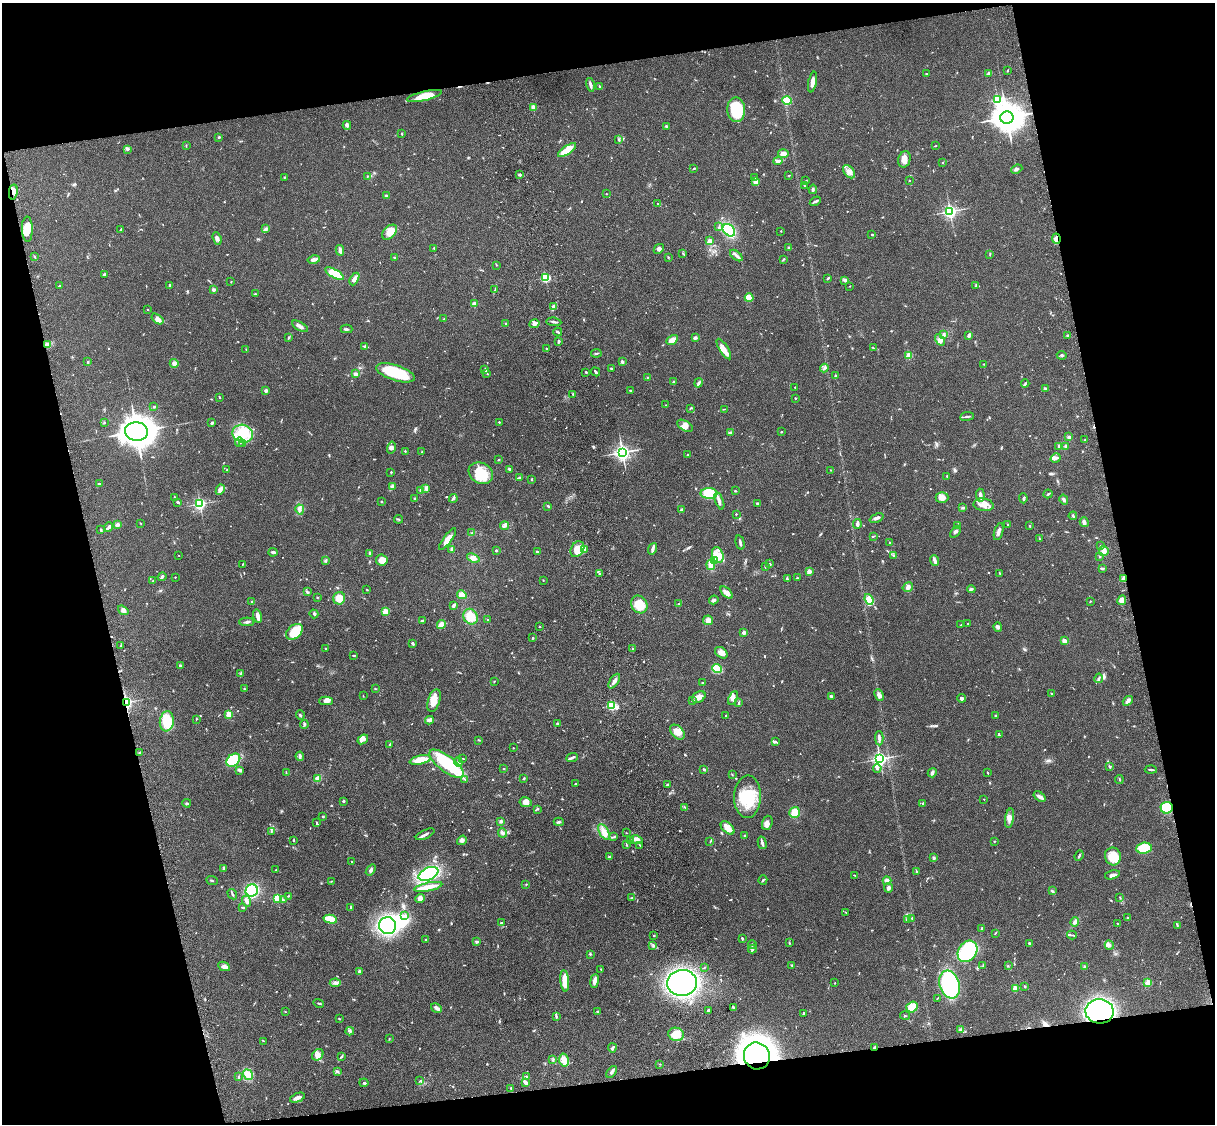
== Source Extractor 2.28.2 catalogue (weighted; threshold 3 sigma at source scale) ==
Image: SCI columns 122-4970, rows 278-4765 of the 5089 x 4929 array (HDU 1 of 3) = the unmasked area's bounding box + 8 px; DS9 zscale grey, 4 x 4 block average (1 PNG px = mean of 4 x 4 image px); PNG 1217 x 1126 px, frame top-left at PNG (2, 3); each listed source drawn as its Kron ellipse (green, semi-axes under 4 px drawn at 4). Shown black and unused: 25% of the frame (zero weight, under 3 of 4 exposures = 6% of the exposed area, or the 3 px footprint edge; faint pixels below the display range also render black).
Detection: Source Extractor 2.28.2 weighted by HDU 2 'WHT'. Background 0.0748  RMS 0.0058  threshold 0.0262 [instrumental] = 3 sigma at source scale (4.5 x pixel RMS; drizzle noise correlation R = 1.50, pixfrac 1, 0.05/0.05 arcsec/px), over >= 5 px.
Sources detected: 817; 7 inside a brighter object's white glare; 8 cosmic-ray / hot-pixel residue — neither listed nor drawn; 17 coinciding with a brighter row at this scale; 40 inside a brighter listed object's ellipse — not listed separately; of the other 745, all 500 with FLUX_AUTO >= 1.72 (the completeness limit of this list) listed and drawn (245 fainter detections not listed), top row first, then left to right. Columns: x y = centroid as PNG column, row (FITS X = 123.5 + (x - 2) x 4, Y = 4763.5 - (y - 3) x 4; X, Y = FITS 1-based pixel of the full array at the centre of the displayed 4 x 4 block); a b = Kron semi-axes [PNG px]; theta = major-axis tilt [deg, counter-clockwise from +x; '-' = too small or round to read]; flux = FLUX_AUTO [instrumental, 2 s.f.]
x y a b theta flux
1007 71 2 2 - 4.1
989 73 4 2 - 3.8
926 74 2 2 - 2.2
813 82 10 3 78 18
590 85 7 2 -76 10
600 87 3 2 - 4.8
424 96 18 4 14 71
787 100 5 4 - 51
998 100 2 2 - 370
533 107 2 2 - 95
736 110 12 9 -88 170
1007 117 7 6 - 5200
347 125 4 3 - 7.3
666 127 4 2 - 3.8
402 134 2 2 - 1.9
219 137 3 2 - 3.7
619 140 3 2 - 2.6
186 146 2 2 - 2.3
935 146 3 2 - 2.3
127 149 4 2 - 4.4
567 150 10 4 33 52
783 154 5 4 - 20
904 159 8 6 75 24
778 161 4 3 - 15
943 162 2 2 - 4.2
693 169 3 2 - 2.5
1017 169 6 3 23 7
849 172 7 4 -52 20
520 175 3 3 - 4.8
789 175 2 2 - 2.5
367 176 2 2 - 2
284 177 2 2 - 2.7
755 177 2 2 - 2.1
909 180 2 2 - 4.1
755 181 3 3 - 16
806 181 3 2 - 3.3
804 186 2 2 - 2
813 189 4 3 - 5.9
13 192 7 3 81 15
606 194 2 2 - 1.8
386 196 2 2 - 21
815 201 6 2 32 5.9
658 204 3 2 - 2.7
950 211 3 3 - 640
718 227 4 2 - 2.9
27 229 12 5 -89 46
121 229 3 2 - 2.2
265 229 3 3 - 7.1
729 230 7 5 -45 150
781 231 2 2 - 1.9
390 232 9 5 47 32
872 234 2 2 - 8.7
217 238 6 2 -68 11
1056 239 5 3 - 15
709 241 2 2 - 71
434 248 2 2 - 7.1
789 248 4 2 - 6.1
659 249 5 3 - 9.1
340 250 5 2 - 17
683 253 2 2 - 2.1
990 254 3 2 - 2.9
736 255 7 3 -40 11
34 257 3 2 - 3.1
395 257 4 2 - 4.5
668 257 2 2 - 2.5
783 259 3 2 - 2.9
314 260 6 3 12 9.4
496 265 2 2 - 1.7
334 273 10 4 -30 120
104 274 4 2 - 3.6
545 278 2 2 - 380
828 278 3 2 - 4.7
354 279 7 3 62 24
845 280 2 2 - 3.6
231 282 2 2 - 1.8
170 285 3 3 - 8
59 286 3 2 - 2.6
850 286 2 2 - 2.1
976 286 2 2 - 2.2
214 290 2 2 - 36
495 290 3 2 - 3.8
255 294 3 2 - 2.7
749 298 4 4 - 53
474 304 2 2 - 69
553 306 4 4 - 7.9
148 309 2 2 - 1.9
157 319 7 4 -36 21
443 319 3 2 - 2.1
554 322 7 2 -8 7.2
506 324 2 2 - 5
535 324 5 3 - 13
300 326 9 3 -29 13
347 329 6 2 -1 4.8
558 332 4 2 - 4.9
944 335 3 3 - 5.3
969 335 2 2 - 15
1068 336 3 2 - 4.3
289 337 3 2 - 2.4
695 338 3 3 - 5
672 340 6 3 30 41
940 340 6 3 -57 11
559 341 3 2 - 3.9
47 345 3 3 - 16
365 346 3 2 - 6.4
873 348 2 2 - 2.1
246 349 4 2 - 2.4
546 349 2 2 - 2.6
724 349 12 3 -57 27
596 353 5 2 - 4.2
909 355 2 2 - 140
1062 355 5 2 - 5.4
88 362 4 2 - 2.6
622 362 2 2 - 8.2
174 363 4 4 - 13
984 364 3 2 - 2.4
824 368 4 2 - 5.2
611 369 3 2 - 6.2
485 370 3 2 - 5.4
586 372 3 2 - 2.7
595 372 5 2 - 5
396 373 20 7 -18 150
486 373 2 2 - 2.4
356 374 3 3 - 17
836 376 2 2 - 13
647 377 3 2 - 2.1
674 381 2 2 - 1.9
698 383 5 3 - 5.7
1025 383 4 2 - 3.9
795 387 2 2 - 3.8
1045 388 4 2 - 3.8
630 390 3 2 - 3
266 391 3 2 - 10
573 394 3 2 - 2.9
219 397 3 2 - 2.1
795 398 2 2 - 2.3
666 405 2 2 - 1.7
154 407 2 2 - 2.6
691 408 4 2 - 3.4
724 409 3 2 - 2.7
967 416 7 2 7 6.9
104 422 3 2 - 2.1
499 422 2 2 - 7.5
212 423 3 2 - 4.9
685 426 8 5 -30 18
136 432 11 9 -4 4400
731 432 2 2 - 2.2
781 432 2 2 - 2.2
243 434 10 9 - 74
1069 437 2 2 - 9.6
1085 439 2 2 - 2.2
239 442 5 3 - 8.2
243 443 3 2 - 3.2
1059 446 3 2 - 9.9
1065 446 3 2 - 4.8
391 447 6 4 76 11
405 451 3 2 - 1.9
422 452 2 2 - 2.6
622 452 3 3 - 1200
688 455 3 2 - 2.8
1056 458 5 4 - 11
499 460 2 2 - 3.8
510 469 3 2 - 6.3
227 470 3 2 - 2
831 470 2 2 - 1.8
391 472 2 2 - 3.2
481 473 13 10 -30 96
947 476 2 2 - 2.3
520 477 4 2 - 4.1
531 480 2 2 - 3.6
99 483 2 2 - 2.5
393 486 3 2 - 18
426 488 3 2 - 11
220 490 5 3 - 18
421 490 4 3 - 4.8
735 491 3 2 - 3.3
709 493 8 5 -1 110
1048 494 4 2 - 3.9
980 495 6 2 -83 16
174 497 2 2 - 1.7
942 497 6 5 - 24
415 498 2 2 - 9.1
453 498 4 2 - 6
1023 498 5 2 - 4.8
1064 499 5 3 - 8.3
381 501 2 2 - 2.8
719 501 9 3 -70 13
178 502 2 2 - 6.9
200 504 2 2 - 630
757 504 2 2 - 6.2
984 505 10 6 -9 28
548 506 3 2 - 4
962 508 2 2 - 1.8
300 509 5 3 - 8.6
682 510 4 3 - 9.8
736 514 2 2 - 4.6
1073 516 4 2 - 5.2
877 518 7 3 23 9.7
399 519 4 2 - 2.9
1084 522 5 3 - 12
141 523 2 2 - 2.1
857 524 5 2 - 12
117 525 4 3 - 9.1
1008 525 3 2 - 3.4
504 526 4 4 - 8.8
958 526 3 2 - 2.8
1030 526 3 2 - 2.6
109 527 5 3 - 5.9
101 530 2 2 - 6.6
955 532 7 3 56 9.2
999 532 9 3 73 12
472 533 3 2 - 2.4
873 536 4 2 - 2.6
1039 538 2 2 - 2.5
448 539 13 4 53 26
740 543 7 2 -76 6.9
890 543 2 2 - 2
1101 546 2 2 - 5.1
452 549 3 2 - 11
577 549 8 6 57 75
653 549 6 3 71 9
496 550 2 2 - 13
584 550 2 2 - 3.2
1104 551 5 4 - 18
273 552 4 2 - 7.6
537 552 4 2 - 2.7
370 553 3 2 - 5.3
179 555 2 2 - 1.9
718 555 8 5 -73 30
894 556 3 2 - 3.1
1100 556 2 2 - 3.8
473 558 6 4 -20 16
382 560 6 5 - 28
325 561 3 3 - 4.8
715 561 3 2 - 3.5
935 561 5 2 - 21
242 564 2 2 - 1.9
769 564 3 2 - 2.5
711 565 5 3 - 40
765 567 3 2 - 2.8
1102 568 3 3 - 4
809 571 2 2 - 78
999 573 3 2 - 1.9
600 574 3 2 - 3
162 577 4 2 - 8
175 577 2 2 - 2
797 578 2 2 - 6.1
787 579 4 2 - 4.9
1124 579 2 2 - 100
543 580 2 2 - 1.9
153 581 3 2 - 2.4
908 587 5 4 - 12
367 589 2 2 - 2
971 589 4 2 - 3.4
307 592 4 2 - 4
727 592 8 4 -46 15
462 595 5 4 - 23
317 597 2 2 - 2.4
339 598 6 6 - 39
869 599 6 3 -68 95
714 600 5 2 - 6
1122 600 5 4 - 21
1090 601 2 2 - 2.3
251 602 3 2 - 3.3
679 604 3 2 - 3.9
454 605 3 2 - 10
639 605 9 7 -59 66
123 610 6 3 -37 8.4
385 612 2 2 - 140
314 614 4 3 - 6.4
257 616 7 3 -76 11
471 617 8 7 - 55
422 620 3 2 - 2.8
487 620 2 2 - 2.1
708 620 5 5 - 13
247 622 7 2 2 6.8
968 623 3 2 - 2.6
441 624 4 4 - 19
961 625 2 2 - 1.8
540 627 2 2 - 2.3
998 627 5 3 - 6.9
294 632 9 6 39 110
744 633 2 2 - 52
532 638 3 2 - 2.2
1064 641 3 3 - 18
412 643 3 2 - 5.2
121 646 3 2 - 3.3
326 649 2 2 - 12
633 649 4 2 - 4.8
721 653 7 5 -38 21
353 656 4 2 - 2.3
180 666 3 2 - 6.2
717 669 5 3 - 90
240 674 3 2 - 1.8
1099 678 5 2 - 5.6
494 681 2 2 - 2.3
614 681 8 3 56 15
702 683 2 2 - 2.7
244 689 2 2 - 1.8
375 689 2 2 - 2.2
1051 693 2 2 - 1.9
879 695 6 3 -64 13
363 696 2 2 - 1.8
831 696 4 2 - 6
699 697 7 5 30 22
733 698 7 4 66 13
962 698 4 3 - 8
692 700 3 2 - 2.8
326 701 7 4 0 15
434 701 11 6 71 35
1128 701 6 2 38 14
126 702 2 2 - 580
739 703 2 2 - 4
612 705 2 2 - 320
229 714 2 2 - 120
300 715 5 2 - 3.5
726 715 2 2 - 1.9
996 715 3 2 - 3.1
196 719 2 2 - 2.4
429 720 4 3 - 7.4
167 721 10 7 83 110
557 723 2 2 - 4.4
304 724 4 2 - 3.9
677 732 9 5 -45 26
999 735 2 2 - 2.1
879 738 7 2 -87 11
363 739 6 3 39 11
479 740 2 2 - 2
775 742 4 2 - 5.6
390 744 3 2 - 2.9
513 748 2 2 - 3.6
140 752 2 2 - 1.8
300 756 4 2 - 8.7
572 757 6 2 23 7.3
463 758 3 2 - 1.8
880 759 3 3 - 980
233 760 8 5 38 140
420 760 11 4 13 51
458 762 5 2 - 4.8
447 764 21 8 -38 270
1110 767 3 2 - 4.4
503 768 2 2 - 2.3
877 768 4 3 - 6.4
704 769 2 2 - 4.9
240 770 4 3 - 7.4
1151 770 6 2 -3 5.7
286 772 3 2 - 2
987 772 2 2 - 2.7
932 773 5 3 - 6.8
732 775 3 2 - 2
318 778 3 3 - 14
465 779 4 2 - 3.6
524 779 2 2 - 4.9
1119 779 4 2 - 2.3
575 784 2 2 - 1.7
667 785 2 2 - 2.3
748 797 21 13 88 120
1040 797 6 3 -36 15
984 799 2 2 - 2
343 801 3 2 - 3.8
526 802 6 5 - 20
187 803 4 2 - 4.1
923 803 4 2 - 3
685 807 3 2 - 2.2
1167 808 6 6 - 90
538 809 2 2 - 3
795 812 5 5 - 41
323 817 2 2 - 2.7
1010 818 10 4 81 17
501 821 3 2 - 9.1
559 822 5 2 - 4.9
317 823 3 2 - 4.3
767 823 7 5 71 16
728 828 8 5 -44 27
271 831 2 2 - 2.5
604 832 8 4 -62 22
502 833 5 3 - 7.4
626 833 3 2 - 1.8
425 834 10 2 25 12
744 836 2 2 - 1.8
614 837 4 2 - 3.3
293 840 3 2 - 2.5
462 840 5 4 - 9.2
636 840 6 3 -13 11
630 841 4 2 - 6
994 841 2 2 - 2.8
710 842 3 2 - 2.1
762 843 6 3 -76 10
626 844 3 2 - 2.2
640 845 3 2 - 2.4
1144 848 8 5 5 84
1079 856 5 2 - 5.3
1113 856 9 8 - 73
609 857 4 2 - 3.2
934 858 3 2 - 7.1
351 862 2 2 - 3.1
223 868 4 2 - 3.6
275 870 3 2 - 1.9
371 870 6 3 53 8.2
917 871 2 2 - 2.1
428 874 10 6 24 250
854 875 3 2 - 1.8
1112 875 8 2 13 14
212 880 6 2 -24 3.1
763 880 5 2 - 3.8
331 881 4 2 - 1.8
887 881 4 3 - 12
526 884 2 2 - 2.5
428 887 14 2 12 39
888 888 5 3 - 8.3
252 891 6 6 - 210
1052 891 3 2 - 3.5
232 894 5 2 - 5.2
288 896 3 2 - 2.2
1120 897 3 2 - 2.3
277 898 2 2 - 230
420 898 5 4 - 13
631 898 2 2 - 2.3
283 900 4 2 - 5.9
247 901 5 2 - 19
243 907 3 2 - 4.2
350 907 4 2 - 2
845 912 2 2 - 2
405 915 3 2 - 4.3
912 918 3 2 - 4.4
1128 918 3 2 - 3.1
330 919 7 3 -13 61
908 919 2 2 - 49
1075 922 4 4 - 8.2
501 923 2 2 - 16
1118 924 3 2 - 2.3
1177 925 3 2 - 2.7
387 926 8 8 - 450
982 928 2 2 - 7.3
995 933 4 2 - 2.6
1072 935 5 2 - 3.5
654 936 2 2 - 4.4
426 939 2 2 - 9.6
742 939 3 2 - 5.5
477 942 3 2 - 11
789 943 2 2 - 2
1029 943 3 2 - 2.9
752 945 4 2 - 5.4
1109 945 5 3 - 6.8
653 946 3 2 - 3.3
753 949 4 2 - 4.9
967 951 11 9 54 240
590 954 3 2 - 3.6
792 965 3 2 - 2.8
983 965 3 2 - 1.8
224 966 6 3 -25 12
1008 966 2 2 - 2.1
1084 966 2 2 - 2
704 968 2 2 - 1.8
601 969 2 2 - 2
359 971 3 2 - 6.4
565 981 11 4 -85 51
595 981 7 3 83 18
335 983 5 3 - 8.6
682 983 15 13 5 820
835 983 2 2 - 2.3
1148 983 2 2 - 180
950 985 14 10 -71 410
1025 986 3 2 - 2.8
1015 988 2 2 - 130
938 998 3 2 - 2.4
319 1003 5 2 - 2.8
733 1007 2 2 - 7.5
912 1007 6 5 - 47
436 1008 6 2 -32 16
708 1010 3 2 - 4.7
1100 1011 14 12 -2 610
285 1012 2 2 - 2
598 1012 3 2 - 2.4
803 1013 3 2 - 3.2
556 1016 4 2 - 3.4
905 1016 5 2 - 2.6
339 1019 2 2 - 2.1
961 1030 4 2 - 4
350 1031 4 2 - 4.5
676 1034 8 6 -19 55
389 1039 2 2 - 2.3
263 1041 2 2 - 2.1
875 1047 3 2 - 5.1
612 1048 4 2 - 7.9
318 1055 6 5 - 16
757 1056 13 13 - 1400
341 1057 4 2 - 4.2
553 1060 3 2 - 2.2
564 1060 6 5 - 20
660 1064 2 2 - 2.2
338 1071 2 2 - 2.5
611 1072 7 2 54 7.6
248 1075 5 4 - 45
527 1076 4 2 - 4.4
239 1077 4 2 - 3.8
420 1081 4 2 - 2.4
525 1082 3 2 - 18
364 1083 4 3 - 5.2
511 1088 2 2 - 2
297 1098 8 4 22 15
Overlapping masked pixels (flux is a lower limit): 10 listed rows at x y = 1007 117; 13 192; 1056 239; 47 345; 1124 579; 126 702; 1167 808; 1100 1011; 875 1047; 757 1056
Diffuse or blended objects may show on this block-average render without a row.